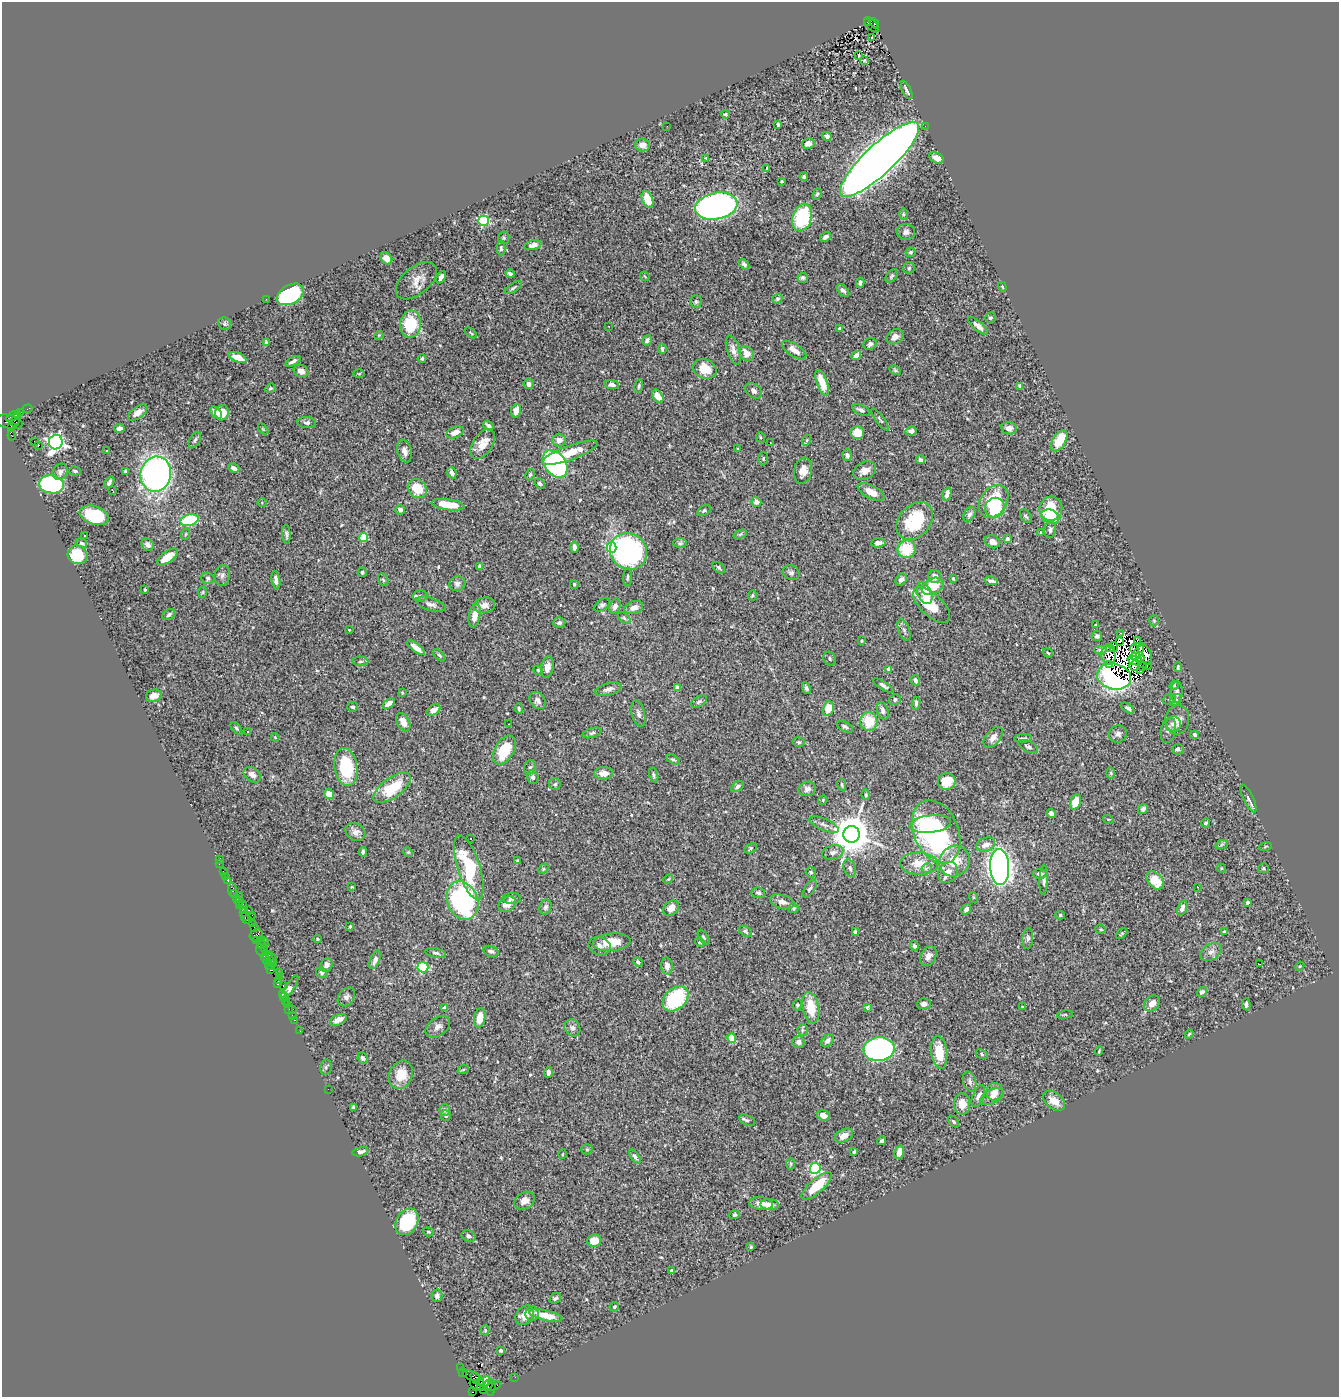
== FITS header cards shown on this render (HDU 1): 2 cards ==
NAXIS1  =                 1337
NAXIS2  =                 1395

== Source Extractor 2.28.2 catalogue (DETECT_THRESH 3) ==
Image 1337 x 1395 px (HDU 1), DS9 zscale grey, 1 PNG px = 1 image px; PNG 1341 x 1399 px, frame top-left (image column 1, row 1395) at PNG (2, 2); each listed source drawn as its Kron ellipse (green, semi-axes under 4 px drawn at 4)
Background 0.827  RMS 0.035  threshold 0.105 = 3 sigma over >= 5 px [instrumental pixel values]
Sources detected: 548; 8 with non-positive FLUX_AUTO (blend fragments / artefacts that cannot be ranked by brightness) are neither listed nor drawn; of the other 540, the 500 brightest by FLUX_AUTO listed and drawn (40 fainter detections omitted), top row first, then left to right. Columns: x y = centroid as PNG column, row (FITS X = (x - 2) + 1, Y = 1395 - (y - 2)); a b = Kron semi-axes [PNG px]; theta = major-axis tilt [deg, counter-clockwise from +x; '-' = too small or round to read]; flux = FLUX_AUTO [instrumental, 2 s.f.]
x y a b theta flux
868 22 3 3 - 220
874 23 5 2 - 130
871 25 9 5 -48 140
872 37 3 2 - 5.5
859 55 4 2 - 2.3
864 60 4 3 - 2.2
907 90 10 4 -63 8.3
725 114 4 3 - 4.1
778 124 3 3 - 4.1
667 126 2 2 - 4.4
925 126 2 2 - 3
827 136 5 4 - 9
808 143 6 5 - 18
642 145 7 6 - 17
706 158 3 2 - 2.3
937 158 7 5 -27 15
880 159 52 14 43 6300
767 169 3 3 - 6.5
804 177 4 4 - 5.3
782 181 3 2 - 2.4
817 194 6 4 67 4.2
648 199 9 5 -68 44
716 206 21 13 11 990
903 214 6 4 90 3.5
802 217 14 9 73 150
483 221 5 5 - 240
906 232 9 8 - 10
825 237 6 4 35 8.1
504 238 6 5 - 4.3
533 245 8 5 15 16
501 248 7 4 -90 5.2
910 252 5 5 - 4.2
387 258 6 5 - 19
744 264 6 4 -50 6.4
909 268 6 5 - 3.9
510 274 4 3 - 4.9
645 276 5 3 - 2.4
892 276 8 5 54 4.2
441 277 6 4 59 10
803 278 5 5 - 4.6
416 281 24 13 40 31
860 283 5 4 - 5.5
1002 287 5 4 - 3
513 288 10 3 32 4.1
843 290 7 4 -45 6.7
290 294 14 9 29 250
266 299 2 2 - 16
777 299 5 4 - 3.7
696 301 6 6 - 5.4
990 318 5 5 - 4.4
225 324 7 6 - 5.3
411 324 13 10 84 96
609 326 3 2 - 2.7
978 326 12 4 -40 13
839 328 3 3 - 2.8
471 333 7 3 -36 2.6
379 335 4 4 - 2.5
895 337 9 7 33 14
647 340 5 4 - 7.1
266 343 4 3 - 4.6
870 344 7 5 34 8.4
662 349 5 3 - 3.9
733 350 15 6 -73 12
794 350 14 6 -34 19
747 353 8 6 -53 25
856 356 5 4 - 13
238 357 9 4 -21 30
422 359 4 3 - 3.4
293 361 8 3 27 7
705 369 12 9 -21 49
895 370 6 4 -30 3.4
301 371 7 6 - 16
359 374 6 4 1 2.6
822 383 13 5 -70 37
529 384 5 5 - 11
612 385 7 4 -9 8.8
639 386 7 4 78 3.7
1020 386 4 4 - 11
270 388 5 4 - 3.3
754 391 9 6 -40 11
658 396 7 5 -55 27
28 409 4 2 - 38
861 410 9 5 -23 9.1
516 411 7 5 78 17
20 412 4 3 - 44
138 413 11 5 37 14
216 413 7 4 -46 32
222 413 7 6 - 34
12 417 7 3 33 260
16 419 8 4 72 440
880 419 13 3 -53 4.6
9 422 13 6 -12 370
307 423 9 5 -5 6.9
488 425 6 3 -38 5.8
11 426 3 3 - 250
119 428 5 4 - 10
1009 428 8 6 -9 14
263 429 6 4 -46 2.4
911 431 6 4 16 8.5
455 432 9 5 23 22
857 433 7 6 - 41
12 436 5 3 - 290
760 437 5 3 - 2.4
195 440 9 5 61 5.9
559 440 7 6 - 17
807 440 5 3 - 2.3
1059 441 11 6 58 58
34 442 3 2 - 580
56 442 7 7 - 1100
770 442 3 2 - 3.1
483 444 16 9 56 33
38 446 3 2 - 18
738 449 4 4 - 2.9
107 451 3 2 - 4.7
405 451 11 7 -75 14
570 453 29 7 20 54
847 455 6 5 - 7.1
763 459 7 5 89 3.8
921 460 4 3 - 8.2
555 464 15 10 -53 450
234 468 6 4 -27 10
75 471 6 3 -15 4.1
125 471 4 3 - 2.8
803 471 13 9 78 20
865 471 12 8 26 19
60 472 8 7 - 8.4
452 473 6 4 -65 9
156 474 17 15 78 940
530 475 6 4 63 3.8
109 482 6 3 58 7.5
540 483 6 4 -47 6.8
51 484 12 9 -7 340
417 488 10 8 -45 61
112 490 3 2 - 3.1
871 492 14 6 -26 26
947 494 7 4 75 10
994 501 18 13 54 120
756 502 5 4 - 14
262 503 4 4 - 2.2
448 505 16 5 -8 57
995 508 10 9 - 140
1051 509 12 11 - 72
400 510 5 4 - 8.1
704 511 7 4 31 4.9
969 514 8 5 63 7.7
94 515 15 9 -17 140
1026 516 8 4 -60 4.4
1050 517 9 7 -26 72
189 520 9 5 14 140
915 521 21 15 48 130
1050 530 8 6 83 6.6
1040 532 3 3 - 12
186 534 6 3 70 2.2
286 534 9 3 -86 6
740 534 7 4 21 3.8
85 535 3 2 - 2.8
364 537 4 4 - 98
1007 539 4 3 - 5.1
993 542 8 6 -23 15
81 543 6 4 -32 4.7
680 543 7 5 1 4
878 543 7 4 7 8.4
148 545 7 5 -44 14
574 547 5 3 - 7.3
612 547 5 5 - 280
906 549 9 8 - 80
629 551 19 18 - 580
77 555 10 9 - 71
168 557 12 5 36 40
480 566 4 3 - 20
719 568 7 4 -40 4.8
362 572 5 4 - 5.3
791 573 9 7 -24 6.9
222 575 10 8 80 8.6
628 577 9 3 87 4.1
935 577 6 6 - 18
208 578 6 5 - 5.9
953 578 3 3 - 2.9
276 580 9 4 -81 11
383 580 7 5 -67 3.7
901 580 6 5 - 9.8
991 581 7 3 -12 6.5
457 584 8 7 - 8
574 584 4 4 - 3.2
933 586 12 7 24 59
145 590 3 3 - 3.1
203 592 6 4 87 3.1
925 593 11 7 -66 22
752 595 5 3 - 2.7
420 596 7 5 4 4.9
431 604 15 6 -17 11
484 605 11 8 8 16
602 605 9 5 33 5.6
932 605 23 11 -43 83
615 606 8 5 72 11
634 608 9 6 17 16
169 614 7 5 33 5.8
475 615 12 5 79 28
624 618 7 4 -37 4.3
1154 620 6 5 - 3.1
559 623 6 5 - 7.8
1096 625 3 3 - 3.5
349 630 3 2 - 2.2
904 630 11 5 -70 7.5
1120 633 3 2 - 2.9
1097 636 5 5 - 5.6
1137 640 3 2 - 3.6
862 641 3 3 - 3.3
1119 641 3 2 - 2.3
1114 647 5 2 - 4.8
416 648 10 4 -39 18
1110 648 4 2 - 4.8
1134 649 5 3 - 5.8
1100 650 6 4 -2 6.2
1048 653 5 2 - 2.5
1138 653 9 4 51 13
1145 654 11 6 -69 13
439 655 7 4 -44 3.4
1108 655 9 7 -75 20
1140 657 5 3 - 2.2
830 659 7 6 - 5.1
360 661 8 5 -4 4.8
1135 661 7 4 -18 3.8
1109 664 4 3 - 12
1147 665 3 2 - 7.2
1134 666 5 5 - 6.3
547 667 11 6 79 17
1142 667 4 2 - 3.5
1178 667 5 3 - 3.2
889 669 4 3 - 16
538 670 4 4 - 2.3
1141 671 3 2 - 3.1
1114 676 17 12 -14 660
915 680 5 4 - 9.1
883 685 12 4 -32 6.2
1174 685 5 4 - 2.9
677 687 4 4 - 12
806 688 6 4 -64 5.6
608 689 13 6 15 12
1177 692 11 6 90 9.1
402 693 3 2 - 2.2
154 696 8 6 18 22
895 699 6 5 - 5.2
1169 699 7 5 19 4.5
537 700 9 7 -50 11
1176 700 6 5 - 4
699 702 8 5 30 5.4
916 703 6 4 81 7.3
389 704 7 4 37 13
352 707 5 5 - 4.2
519 708 5 4 - 3.7
828 708 7 5 75 38
1128 708 7 3 -35 6
433 710 8 5 35 20
883 711 9 5 -73 9.5
638 714 13 6 -75 9.7
1177 720 15 12 85 25
869 721 9 8 - 69
403 722 10 6 -64 19
508 724 2 2 - 2.7
1174 724 8 7 - 9.5
845 727 9 4 -27 6.1
236 728 7 4 -49 3.8
1168 730 13 7 79 16
248 731 3 3 - 13
592 733 10 4 18 5.6
1118 734 9 8 - 9.4
1195 735 4 3 - 6.2
275 737 4 4 - 2.5
993 737 12 7 50 16
1023 738 9 4 4 5
799 742 6 5 - 4.2
1028 747 10 5 -24 6.1
1178 749 6 5 - 6.6
504 750 16 9 60 83
673 759 7 4 -27 3.8
346 767 19 11 -80 140
530 767 7 5 71 5.2
604 773 9 6 2 23
1111 773 6 4 -89 3.1
252 775 9 6 -36 15
654 775 7 4 -73 5.1
533 777 7 5 -75 5.6
947 781 9 8 - 50
555 784 6 6 - 4.5
842 785 6 4 -79 3.7
737 787 7 4 35 7
392 788 22 10 35 93
807 789 9 7 12 10
329 794 5 4 - 27
866 795 5 4 - 3.6
1248 799 15 5 -64 8.7
823 800 5 4 - 2.8
1075 802 8 5 68 54
1143 809 5 4 - 6.6
1051 813 5 4 - 11
1108 819 5 3 - 2.2
1206 823 4 4 - 5.3
930 824 21 8 7 110
824 825 16 5 -23 10
355 832 10 8 -30 14
936 832 33 22 -67 480
851 834 8 8 - 7500
471 839 3 3 - 5.1
1222 844 6 4 20 2.9
986 845 9 7 21 18
1266 846 6 3 19 2.4
751 848 6 4 32 3.6
363 852 4 3 - 6
408 852 5 4 - 2.4
833 852 11 7 15 11
220 859 3 2 - 2.5
517 861 3 3 - 2.7
954 861 16 14 50 59
219 864 2 2 - 5
919 864 19 11 -2 44
1000 867 18 9 -86 1800
469 868 33 11 -72 180
850 868 9 6 -70 7.2
927 868 5 4 - 7.8
1221 868 5 3 - 2.3
1263 868 5 5 - 3.2
543 869 6 4 46 3
223 871 2 2 - 24
811 872 5 5 - 4.5
948 872 11 9 54 24
1040 874 7 5 6 10
225 876 3 3 - 25
668 879 5 4 - 2.6
228 880 4 3 - 86
1044 880 15 3 88 7.9
1155 880 10 7 -51 59
352 887 3 3 - 2.2
1197 887 3 2 - 2.6
810 889 10 5 57 6
232 890 8 4 -78 110
758 893 7 5 -9 5.2
234 894 3 3 - 84
239 895 2 2 - 28
973 897 5 3 - 2.3
236 898 3 2 - 56
512 899 9 5 0 6.4
463 900 20 15 -68 440
239 902 4 2 - 150
782 902 12 7 -16 14
1247 903 4 3 - 5.3
507 904 9 7 35 23
239 905 3 3 - 150
243 905 3 2 - 86
545 907 7 6 - 7.3
671 908 9 6 43 19
794 908 5 5 - 3
1182 908 8 4 67 12
243 909 2 2 - 54
966 909 6 4 55 6.7
249 910 3 2 - 170
243 912 4 2 - 60
252 915 2 2 - 73
1060 915 5 4 - 3.3
245 917 4 3 - 85
247 920 5 3 - 43
252 924 2 2 - 66
350 926 3 3 - 2.8
254 927 3 2 - 18
1101 929 5 4 - 3
745 931 7 4 -32 4.2
1224 931 3 2 - 2.5
855 932 4 3 - 3.8
1122 934 6 4 45 2.9
256 935 7 6 - 310
703 937 8 4 -56 4
1028 938 10 5 86 6.4
318 939 4 4 - 2.4
256 940 4 2 - 56
261 941 4 3 - 90
265 942 5 3 - 190
612 942 19 8 7 48
700 942 5 4 - 2.7
262 945 4 3 - 110
600 946 11 9 -19 12
914 946 5 4 - 5.2
265 949 3 2 - 77
261 950 6 3 -65 190
491 951 8 5 -16 7.2
1211 952 11 8 33 13
436 953 10 4 -11 5.8
928 956 10 7 59 13
269 958 8 3 -57 220
271 958 7 2 -50 110
266 959 6 3 -55 130
375 960 10 5 70 14
638 962 5 4 - 7.1
273 963 4 2 - 57
1260 964 3 2 - 25
326 965 7 6 - 11
269 966 4 4 - 150
667 966 8 5 -86 15
1300 966 5 3 - 2.3
423 967 5 5 - 170
271 970 4 2 - 49
279 972 2 2 - 27
322 972 6 5 - 5.4
279 976 2 2 - 110
278 980 2 2 - 31
277 984 3 2 - 74
283 986 3 2 - 58
289 988 15 3 56 30
1202 992 5 4 - 7.2
282 994 3 3 - 70
284 997 4 3 - 96
346 997 10 7 53 9.3
676 999 15 10 43 180
285 1000 4 3 - 72
1152 1003 9 7 44 17
924 1004 7 5 2 11
1246 1004 6 4 -87 5.8
288 1005 4 3 - 72
797 1005 5 4 - 3.5
445 1007 4 4 - 6.5
867 1007 4 3 - 2.7
1022 1007 4 3 - 2.8
811 1008 16 8 -79 60
289 1009 2 2 - 47
293 1009 2 2 - 17
292 1015 2 2 - 25
1065 1015 8 4 8 3.2
480 1018 10 5 80 34
295 1020 3 2 - 83
338 1020 9 5 26 22
438 1027 13 9 37 13
572 1028 9 7 -56 8.2
802 1030 6 5 - 4.1
300 1031 2 2 - 18
1189 1034 4 3 - 2.2
732 1038 5 4 - 77
828 1041 7 5 45 8.8
799 1042 6 6 - 9.8
879 1049 15 12 4 700
1099 1051 4 3 - 2.4
939 1052 16 8 -83 61
982 1054 6 4 -31 3.7
362 1058 6 4 -65 6.1
326 1067 7 5 78 4.5
463 1070 6 3 19 2.7
548 1073 5 3 - 8.9
401 1075 14 11 65 42
970 1081 10 6 -75 8.8
328 1089 2 2 - 110
995 1092 9 8 - 21
978 1096 11 5 68 12
992 1097 12 7 25 14
1054 1101 13 8 -38 27
962 1104 11 8 -90 27
354 1107 4 4 - 6.4
445 1110 6 5 - 5.3
823 1115 7 5 -19 18
446 1116 5 5 - 4.8
747 1120 8 5 -25 4.2
954 1121 7 4 -49 3.8
844 1136 10 6 27 16
882 1141 4 3 - 5.6
587 1149 5 5 - 3.6
360 1152 8 4 11 8.3
854 1152 4 3 - 3.8
899 1152 7 4 74 23
563 1154 5 3 - 2.3
635 1157 8 4 -54 6.4
791 1164 6 4 88 2.9
815 1168 5 5 - 260
817 1186 19 7 41 65
524 1201 11 8 32 18
761 1204 12 6 -6 16
770 1205 9 5 -4 21
735 1215 5 4 - 4.3
407 1222 14 10 58 150
428 1232 5 4 - 2.9
468 1236 7 5 -26 6.6
594 1241 7 6 - 29
751 1247 4 3 - 4.5
672 1271 4 3 - 16
437 1296 6 5 - 8.6
555 1298 6 5 - 6.2
614 1307 5 4 - 3.8
532 1314 7 6 - 8.3
525 1315 11 8 48 28
546 1315 17 5 -13 39
485 1330 5 4 - 3.5
501 1350 3 3 - 4.2
460 1367 3 2 - 31
463 1372 4 2 - 40
471 1375 9 2 -20 150
515 1377 2 2 - 19
477 1379 8 4 -47 350
484 1383 8 5 48 390
488 1385 6 4 65 180
475 1386 6 4 -41 52
494 1386 7 4 18 130
491 1388 8 2 83 77
484 1389 4 3 - 37
472 1392 3 2 - 10
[40 fainter detections neither listed nor drawn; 8 non-positive-flux detections neither listed nor drawn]